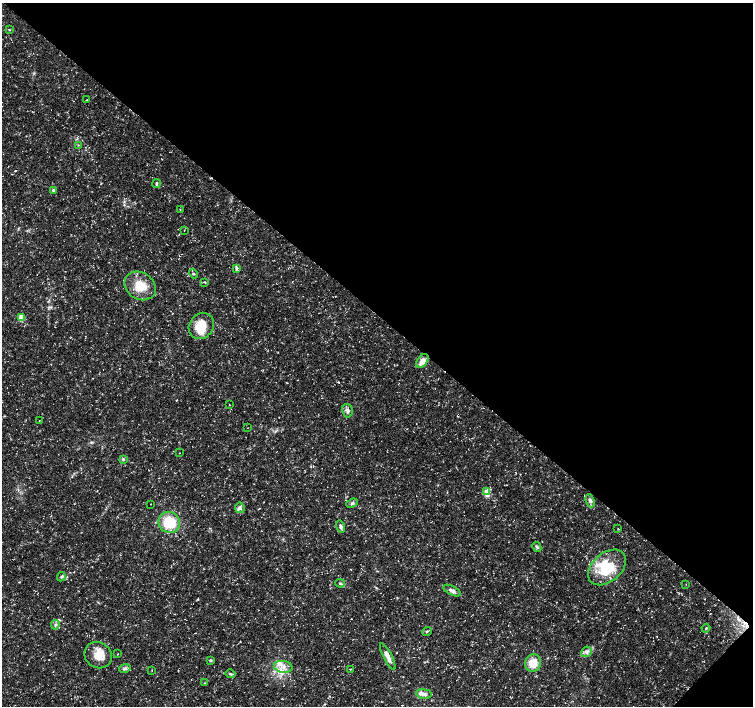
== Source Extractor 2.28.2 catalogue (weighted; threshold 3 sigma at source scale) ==
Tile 8 of 4 x 4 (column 4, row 2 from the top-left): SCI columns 4515-6016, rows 3048-4455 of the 6016 x 6028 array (HDU 1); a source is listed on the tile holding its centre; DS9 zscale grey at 2 x 2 block average (1 PNG px = mean of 2 x 2 image px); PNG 755 x 708 px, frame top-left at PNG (2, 3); each listed source drawn as its Kron ellipse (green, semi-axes under 4 px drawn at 4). Shown black and unused: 45% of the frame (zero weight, under 3 of 5 exposures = <1% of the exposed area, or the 3 px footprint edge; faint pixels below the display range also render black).
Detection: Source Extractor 2.28.2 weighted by HDU 2 'WHT'; one run over the whole footprint, this tile lists its part. Background 0.0309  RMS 0.0024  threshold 0.0109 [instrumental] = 3 sigma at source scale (4.5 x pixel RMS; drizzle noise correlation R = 1.50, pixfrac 1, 0.0396/0.0396 arcsec/px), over >= 5 px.
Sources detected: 54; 1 inside a brighter object's white glare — neither listed nor drawn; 3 inside a brighter listed object's ellipse — not listed separately; the other 50 listed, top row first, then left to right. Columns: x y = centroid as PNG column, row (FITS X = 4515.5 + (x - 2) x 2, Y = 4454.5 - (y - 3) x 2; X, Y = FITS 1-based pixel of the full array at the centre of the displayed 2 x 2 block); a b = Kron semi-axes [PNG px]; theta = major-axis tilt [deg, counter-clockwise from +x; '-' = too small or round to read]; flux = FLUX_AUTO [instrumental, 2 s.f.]
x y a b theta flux
9 30 3 2 - 0.41
87 100 2 2 - 0.23
78 145 3 2 - 0.36
157 183 4 3 - 0.79
54 190 4 3 - 1.2
180 209 2 2 - 0.34
184 230 2 2 - 0.21
236 268 4 4 - 1
193 274 5 3 - 0.7
205 282 3 2 - 0.37
140 286 17 13 -31 12
22 317 3 3 - 14
201 326 14 12 51 12
422 361 8 5 55 4.3
229 405 3 2 - 0.23
347 411 7 5 -76 1.9
39 421 3 2 - 0.32
247 428 2 2 - 0.19
179 453 2 2 - 0.17
123 459 4 3 - 0.65
487 492 4 3 - 11
590 501 7 4 -69 1.4
352 503 6 4 24 1.2
151 504 2 2 - 0.2
240 508 5 5 - 1.5
169 522 11 10 - 19
340 526 6 3 -74 1.3
618 529 2 2 - 0.33
537 547 5 4 - 1
607 567 22 14 41 25
61 577 5 4 - 0.91
340 583 5 3 - 0.92
686 584 2 2 - 0.21
452 591 9 4 -27 2.4
55 625 5 4 - 1.2
706 628 4 2 - 0.44
427 631 5 3 - 0.68
587 652 6 5 - 1.9
118 654 2 2 - 0.25
98 655 14 12 -33 8.8
388 657 15 4 -63 3.5
210 660 3 3 - 0.72
533 663 9 8 - 8.5
283 667 9 6 -9 4
125 668 6 4 14 1.4
350 669 3 2 - 0.28
152 670 2 2 - 0.2
230 674 5 3 - 0.9
205 683 3 2 - 0.35
424 694 8 4 -8 2.1
Diffuse or blended objects may show on this block-average render without a row.